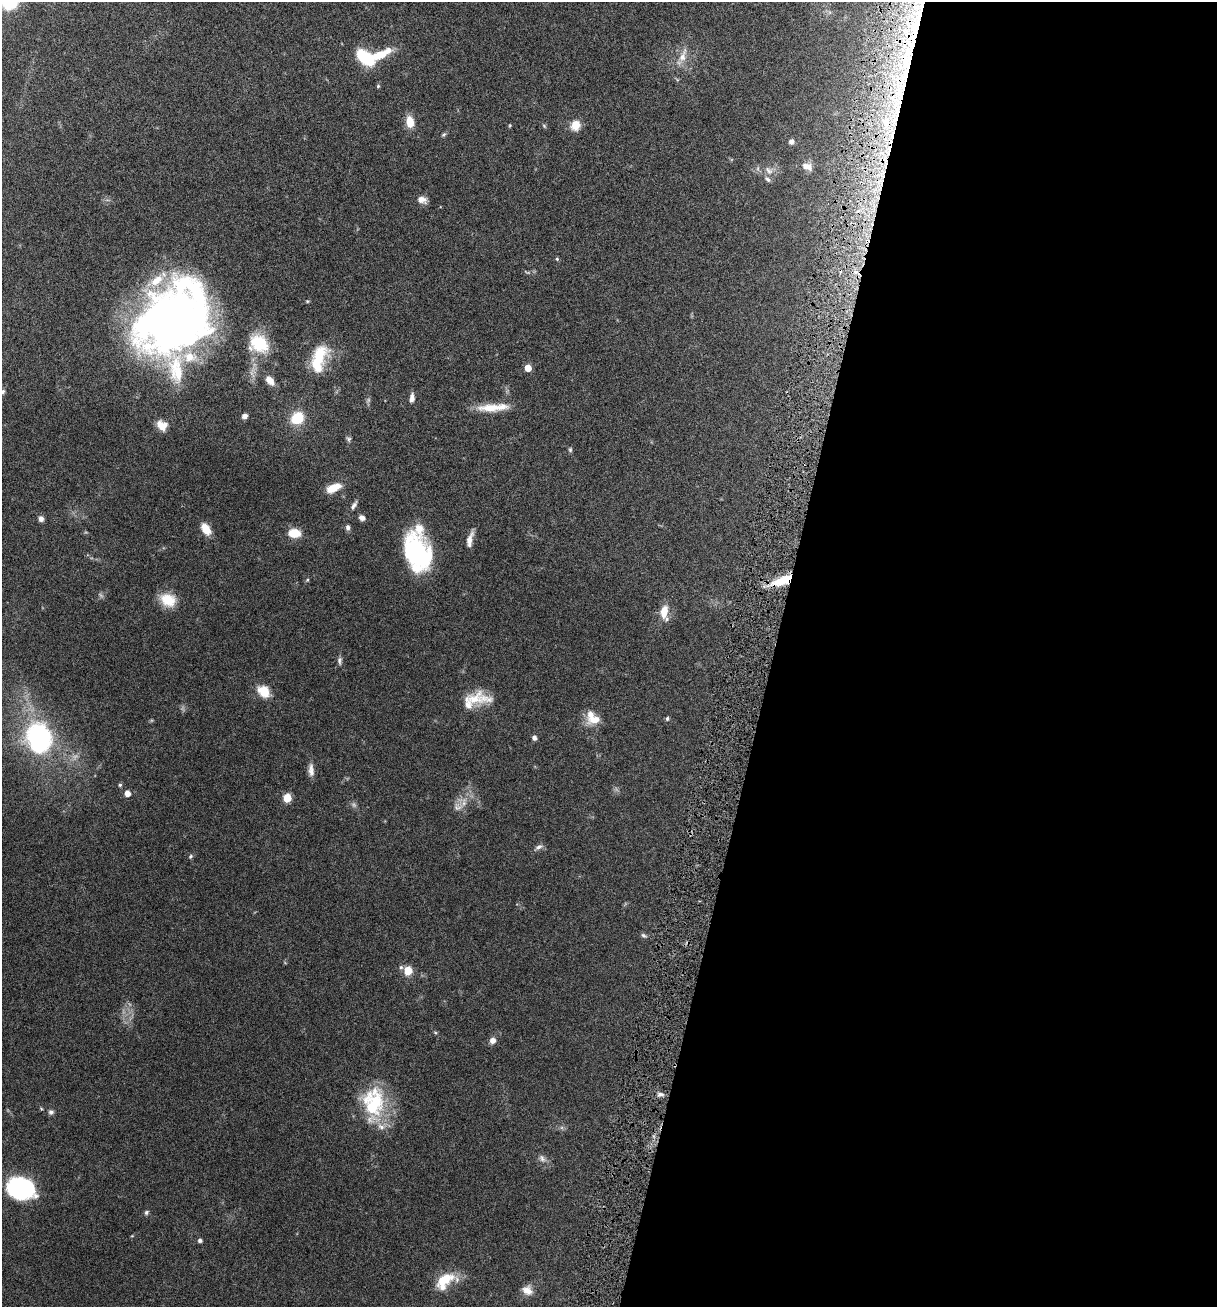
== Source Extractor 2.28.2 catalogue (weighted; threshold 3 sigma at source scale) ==
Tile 12 of 4 x 4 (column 4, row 3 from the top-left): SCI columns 3831-5045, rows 1315-2619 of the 5307 x 5252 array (HDU 1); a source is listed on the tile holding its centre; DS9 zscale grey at full resolution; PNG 1219 x 1309 px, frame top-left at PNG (2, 2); no overlay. Shown black and unused: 37% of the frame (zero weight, under 5 of 9 exposures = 3% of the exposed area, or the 3 px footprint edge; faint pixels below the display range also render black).
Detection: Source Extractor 2.28.2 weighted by HDU 2 'WHT'; one run over the whole footprint, this tile lists its part. Background 0.0462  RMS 0.0032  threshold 0.013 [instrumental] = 3 sigma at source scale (4.09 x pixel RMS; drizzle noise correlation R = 1.36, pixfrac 0.8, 0.05/0.05 arcsec/px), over >= 5 px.
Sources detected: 94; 6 too faint to see at this stretch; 2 inside a brighter object's white glare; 1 cosmic-ray / hot-pixel residue — not listed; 12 inside a brighter listed object's ellipse — not listed separately; the other 73 listed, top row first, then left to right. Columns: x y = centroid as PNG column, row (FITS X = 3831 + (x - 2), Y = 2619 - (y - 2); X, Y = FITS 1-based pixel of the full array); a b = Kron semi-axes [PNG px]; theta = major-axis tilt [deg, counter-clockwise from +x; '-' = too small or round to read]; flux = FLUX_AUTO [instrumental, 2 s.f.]
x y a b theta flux
913 37 37 23 86 31
380 54 32 11 23 7.7
683 56 24 8 71 3.4
366 57 20 11 -36 16
378 86 5 5 - 0.38
410 122 11 7 -78 5
886 122 17 10 -44 4.8
510 125 5 3 - 0.3
575 125 10 9 - 4.4
544 126 6 5 - 0.41
444 135 7 5 47 0.51
791 142 6 6 - 0.98
807 166 13 8 -24 2.2
758 168 7 4 72 0.54
769 171 14 8 -46 1.9
422 200 11 7 -17 2
557 259 5 4 - 0.4
856 272 8 7 - 1.9
307 301 5 4 - 0.36
174 319 72 56 46 240
259 344 23 20 -32 12
318 359 34 17 63 12
528 368 5 5 - 4.6
270 380 12 8 -47 2.5
2 392 7 4 45 0.71
412 398 10 5 85 1.5
491 408 33 10 3 6.5
245 416 6 5 - 1.1
297 418 12 10 47 9.4
162 425 13 10 -35 3.7
348 439 8 6 -47 0.64
570 450 7 5 -89 0.49
333 488 16 8 23 5.2
354 506 13 5 58 1.1
362 518 7 6 - 1.3
41 519 7 6 - 1.3
348 527 7 5 -77 0.84
206 529 14 8 -58 4
294 533 10 7 -2 7
470 539 19 6 76 2.4
417 552 36 24 -70 33
307 580 6 4 48 0.4
782 581 28 10 21 9
168 600 19 15 -25 6.6
664 612 16 8 -87 4.9
339 661 12 6 86 0.93
264 691 16 12 -44 5.4
474 699 40 15 3 8.2
667 718 5 4 - 0.61
594 719 19 12 4 4.6
40 736 17 13 -40 61
534 738 6 5 - 0.96
311 770 17 7 -86 2
120 785 5 4 - 0.5
127 793 5 5 - 2.7
287 798 5 5 - 9.9
458 807 17 12 21 2.8
539 847 13 6 31 1.1
190 856 6 5 - 0.49
644 935 9 5 -29 0.66
401 967 6 6 - 0.58
408 971 5 5 - 10
435 1032 5 4 - 0.35
493 1040 6 6 - 1.9
660 1094 11 5 -3 1
373 1102 39 29 -88 21
51 1112 7 6 - 0.84
542 1158 11 7 -56 1.3
21 1188 24 19 -13 37
146 1212 6 5 - 0.59
200 1240 4 4 - 0.92
444 1279 24 13 30 8.3
527 1290 13 11 -32 2.7
Overlapping masked pixels (flux is a lower limit): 4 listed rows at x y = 913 37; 886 122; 856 272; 782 581
Isophote crosses this tile's border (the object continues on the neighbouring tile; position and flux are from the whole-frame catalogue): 1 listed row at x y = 2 392